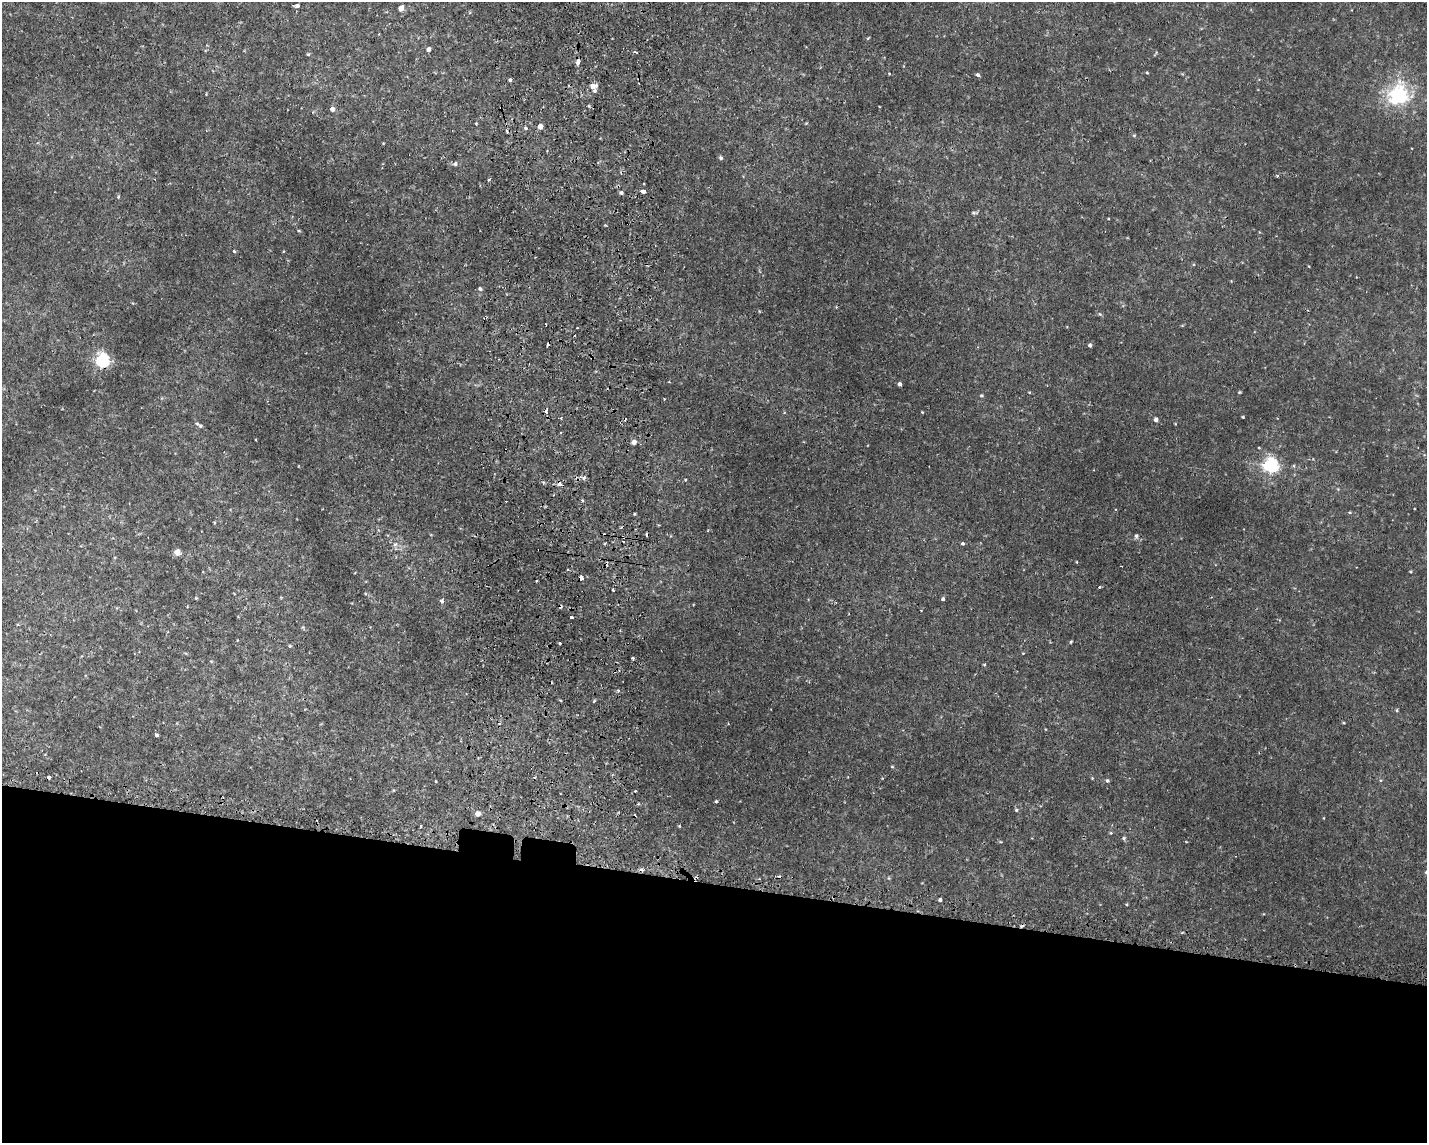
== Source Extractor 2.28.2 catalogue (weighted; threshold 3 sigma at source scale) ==
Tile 11 of 3 x 4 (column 2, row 4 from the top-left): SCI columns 1704-3128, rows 30-1170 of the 4722 x 4622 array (HDU 1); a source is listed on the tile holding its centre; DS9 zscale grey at full resolution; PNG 1429 x 1145 px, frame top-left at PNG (2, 2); no overlay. Shown black and unused: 23% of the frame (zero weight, under 2 of 3 exposures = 4% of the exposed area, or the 3 px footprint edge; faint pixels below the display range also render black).
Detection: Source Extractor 2.28.2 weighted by HDU 2 'WHT'; one run over the whole footprint, this tile lists its part. Background 0.00605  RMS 0.0038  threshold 0.0169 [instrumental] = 3 sigma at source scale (4.5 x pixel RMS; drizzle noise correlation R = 1.50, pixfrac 1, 0.05/0.05 arcsec/px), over >= 5 px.
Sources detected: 115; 19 cosmic-ray / hot-pixel residue — not listed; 2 inside a brighter listed object's ellipse — not listed separately; the other 94 listed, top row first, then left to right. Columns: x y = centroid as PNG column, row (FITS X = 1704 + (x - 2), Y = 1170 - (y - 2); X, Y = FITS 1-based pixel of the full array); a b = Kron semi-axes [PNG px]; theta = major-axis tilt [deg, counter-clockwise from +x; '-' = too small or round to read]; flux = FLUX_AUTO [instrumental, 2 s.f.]
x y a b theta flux
297 6 5 4 - 0.91
401 8 5 4 - 3
868 38 5 3 - 0.34
428 49 4 4 - 1.7
636 52 4 2 - 1.5
308 54 4 4 - 0.44
578 62 7 4 76 1.9
889 73 3 3 - 0.4
1147 73 4 3 - 0.35
978 75 5 4 - 0.8
510 80 4 3 - 0.86
593 86 9 6 11 2.6
1398 95 30 27 48 27
332 109 4 4 - 2.1
476 123 3 3 - 0.3
806 123 4 3 - 0.31
540 126 4 4 - 3.9
525 128 3 3 - 1.7
1134 135 5 4 - 0.39
383 143 3 3 - 0.25
721 158 5 4 - 0.77
455 164 6 5 - 0.82
1277 176 4 3 - 0.39
155 179 2 2 - 0.24
488 180 5 3 - 0.37
642 191 4 3 - 7.1
621 192 3 3 - 2.1
118 197 5 4 - 0.49
974 213 7 4 -2 0.67
299 231 5 3 - 0.33
234 251 4 3 - 0.42
1231 281 3 3 - 0.25
480 289 5 5 - 0.78
1100 314 6 5 - 0.55
577 328 2 2 - 0.27
1090 345 4 3 - 0.86
102 360 6 5 - 84
900 384 4 3 - 1.2
1029 392 4 3 - 0.27
1239 392 4 4 - 0.36
981 395 5 5 - 0.51
664 399 3 3 - 0.4
546 411 6 4 -79 1
922 412 4 3 - 0.26
1243 417 3 2 - 0.34
561 418 3 3 - 0.39
1156 420 4 4 - 1.7
197 424 6 5 - 0.57
560 433 3 2 - 0.49
634 442 4 4 - 2.8
1271 465 6 6 - 110
584 478 7 5 39 0.9
543 482 4 4 - 0.56
560 484 4 3 - 8.5
582 500 4 3 - 0.39
1136 536 6 5 - 0.86
623 537 5 4 - 1
395 544 8 6 66 1.2
963 544 4 3 - 3.6
177 552 5 4 - 5.3
1077 562 4 3 - 0.27
1411 571 4 3 - 0.38
581 578 4 3 - 2.2
1099 587 4 3 - 2
613 589 4 2 - 0.41
281 597 5 3 - 0.33
196 598 4 4 - 0.31
943 599 4 4 - 0.88
442 601 5 4 - 1.1
571 617 3 3 - 1.3
1071 642 5 3 - 0.4
560 643 3 3 - 0.79
289 646 5 4 - 0.43
633 658 3 3 - 0.77
984 665 4 3 - 0.34
618 690 3 3 - 0.78
560 700 4 2 - 0.44
594 701 5 3 - 0.36
1397 710 5 4 - 0.44
499 723 4 3 - 0.37
156 735 4 3 - 1.5
892 767 5 3 - 0.32
1107 780 5 4 - 0.65
436 781 3 2 - 0.27
635 791 3 2 - 0.39
716 801 3 3 - 0.52
1016 810 4 4 - 0.53
478 814 5 5 - 2.5
420 826 4 2 - 0.35
679 826 4 3 - 0.33
1111 833 5 3 - 0.36
1124 838 5 5 - 0.65
889 878 6 4 -89 0.38
940 900 4 4 - 0.85
Overlapping masked pixels (flux is a lower limit): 4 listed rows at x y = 102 360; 560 484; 623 537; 581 578